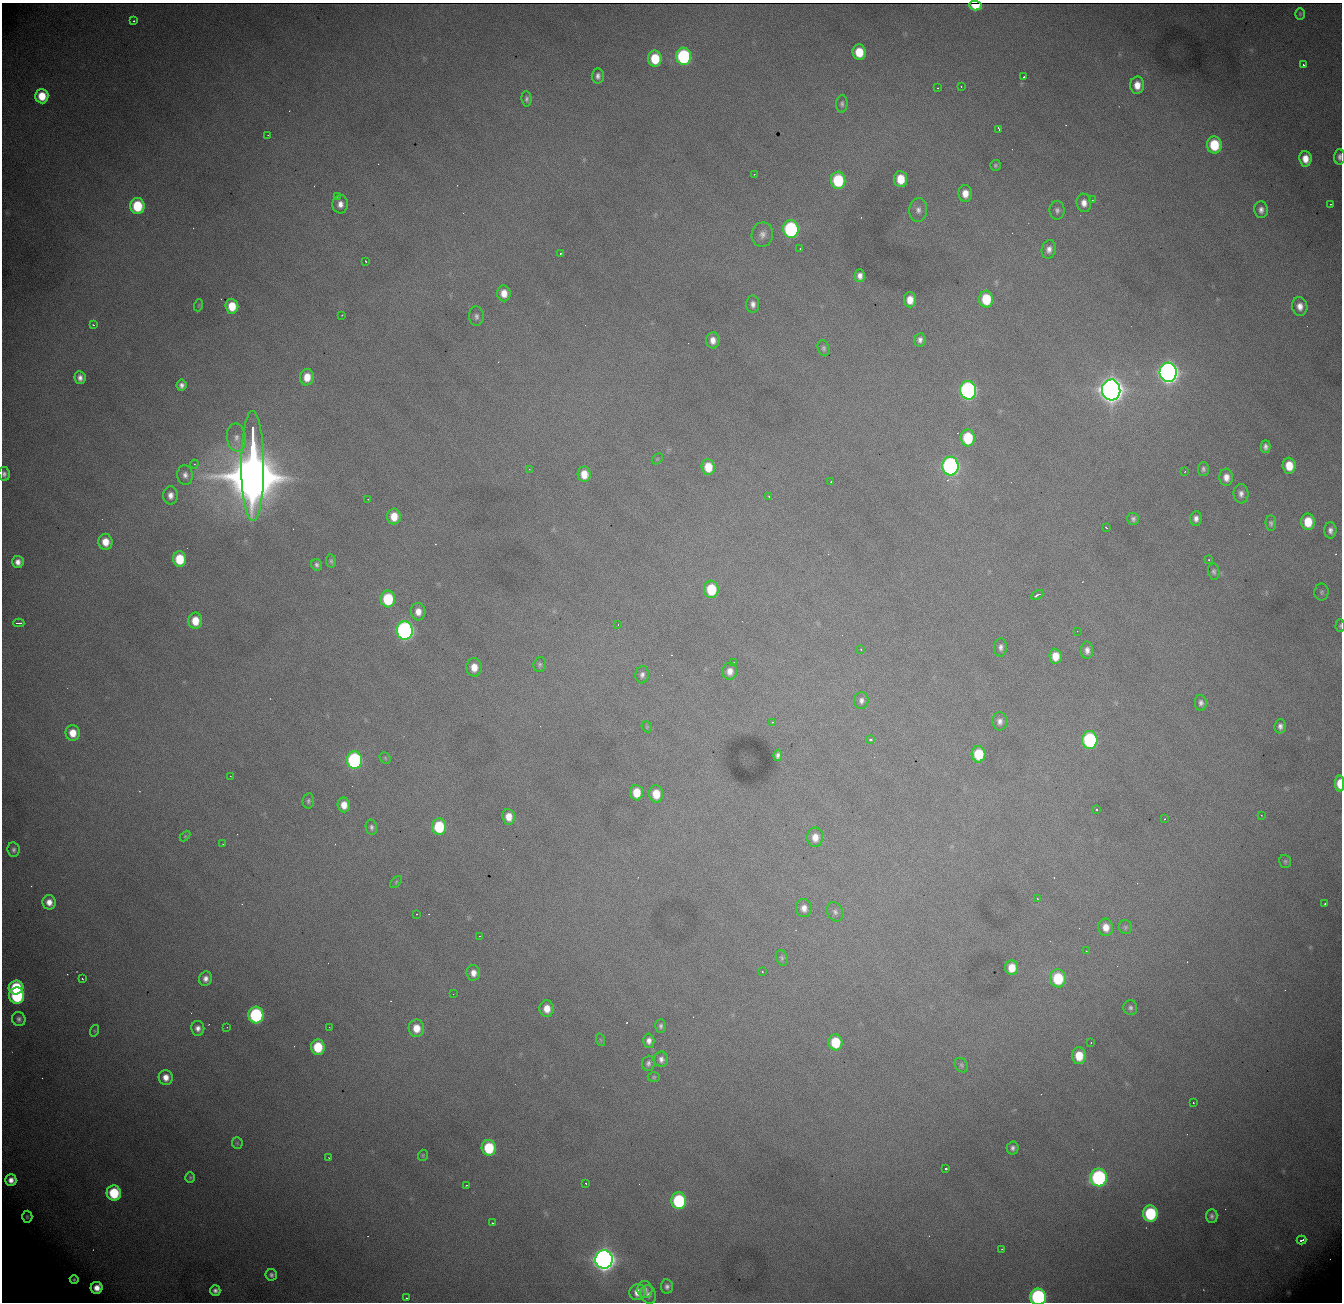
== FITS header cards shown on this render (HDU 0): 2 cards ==
NAXIS1  = 1340
NAXIS2  = 1300

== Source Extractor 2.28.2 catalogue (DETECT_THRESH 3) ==
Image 1340 x 1300 px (HDU 0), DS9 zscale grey, 1 PNG px = 1 image px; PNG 1344 x 1304 px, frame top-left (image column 1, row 1300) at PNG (2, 3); each listed source drawn as its Kron ellipse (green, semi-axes under 4 px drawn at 4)
Background 1850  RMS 22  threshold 66.6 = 3 sigma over >= 5 px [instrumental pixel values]
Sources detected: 218; all 218 listed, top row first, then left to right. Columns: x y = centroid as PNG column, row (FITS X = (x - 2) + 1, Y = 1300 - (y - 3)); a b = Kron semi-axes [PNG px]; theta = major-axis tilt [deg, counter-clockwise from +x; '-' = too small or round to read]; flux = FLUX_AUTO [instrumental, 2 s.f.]
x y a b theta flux
975 6 6 4 -5 2.0e+04
1300 14 6 5 - 2.3e+03
134 21 3 3 - 2.2e+03
859 52 8 6 -83 4.0e+04
684 56 9 7 -83 2.2e+05
655 59 8 7 - 5.7e+04
1303 65 3 3 - 3.2e+03
598 76 7 6 - 6.4e+03
1023 77 3 2 - 1.8e+03
1137 85 8 7 - 1.8e+04
961 87 2 2 - 1.3e+03
937 88 2 2 - 1.2e+03
42 96 7 6 - 3.5e+04
527 99 8 5 -86 4.0e+03
842 104 9 5 86 4.1e+03
999 129 4 2 - 2.2e+03
268 135 3 3 - 1.3e+03
1214 145 8 7 - 6.9e+04
1339 157 8 5 88 5.7e+03
1305 159 8 6 -85 1.9e+04
995 165 5 5 - 2.8e+03
754 174 2 2 - 8.1e+02
901 179 8 6 -84 3.7e+04
838 180 9 7 -84 1.0e+05
965 194 8 7 - 1.6e+04
337 196 3 3 - 1.8e+03
1092 200 3 3 - 1.3e+03
1084 203 9 7 -83 1.3e+04
340 204 9 7 86 1.1e+04
1331 204 3 2 - 4.0e+03
137 206 8 7 - 7.2e+04
918 210 12 9 87 9.2e+03
1057 210 9 7 89 5.9e+03
1261 210 8 6 -85 8.0e+03
791 229 9 7 -84 2.4e+05
762 234 12 10 80 1.1e+04
800 249 2 2 - 1.0e+03
1049 249 9 7 76 9.3e+03
560 253 3 2 - 1.4e+03
366 261 3 2 - 1.0e+03
860 276 6 5 - 8.2e+03
504 293 8 6 -84 1.7e+04
986 299 8 7 - 5.9e+04
910 300 7 6 - 1.8e+04
753 304 9 6 -87 7.6e+03
199 305 6 4 71 1.7e+03
232 306 7 6 - 3.5e+04
1300 306 9 7 -80 1.3e+04
342 315 3 2 - 1.1e+03
476 316 10 7 -88 6.0e+03
93 325 4 3 - 1.4e+03
713 340 8 6 -87 1.2e+04
920 340 7 5 81 6.5e+03
824 348 8 5 -73 3.9e+03
1168 372 10 8 -84 1.4e+06
307 377 8 7 - 2.3e+04
80 378 6 5 - 8.1e+03
181 385 5 5 - 6.2e+03
968 390 9 8 - 5.4e+05
1111 390 10 9 - 2.4e+06
236 437 14 9 -83 1.4e+04
968 438 8 7 - 7.5e+04
1265 447 6 5 - 5.8e+03
657 459 6 4 45 2.0e+03
194 464 4 4 - 1.5e+03
253 466 55 11 -90 2.0e+07
950 466 9 8 - 5.6e+05
1289 466 8 6 -85 3.1e+04
708 467 8 6 -86 3.2e+04
529 469 3 2 - 8.4e+02
1203 469 7 5 88 3.9e+03
1185 471 2 2 - 8.5e+02
4 474 7 5 -79 5.1e+03
584 474 7 6 - 2.3e+04
185 475 10 8 -84 8.1e+03
1226 477 8 7 - 1.2e+04
831 481 2 2 - 1.0e+03
1241 494 10 7 -86 7.8e+03
170 495 9 7 90 1.1e+04
769 497 3 3 - 1.1e+03
368 499 2 2 - 3.3e+03
394 516 8 7 - 2.6e+04
1133 519 6 6 - 4.4e+03
1196 519 7 5 85 7.8e+03
1308 522 8 7 - 3.8e+04
1271 523 8 5 -85 4.0e+03
1106 528 3 2 - 1.7e+03
1330 530 8 6 -89 7.4e+03
105 542 8 7 - 2.2e+04
179 559 8 6 -87 5.1e+04
1209 560 2 2 - 1.0e+03
331 561 7 5 -81 3.0e+03
18 562 6 5 - 9.4e+03
317 565 6 5 - 4.1e+03
1214 572 8 5 -81 3.9e+03
711 589 8 7 - 6.2e+04
1322 592 8 7 - 3.6e+03
1037 595 6 2 28 3.7e+03
388 599 8 7 - 8.4e+04
418 612 9 7 -87 1.5e+04
195 621 8 7 - 2.9e+04
19 623 5 2 - 3.8e+03
618 625 3 2 - 1.4e+03
1340 626 6 4 88 2.2e+03
405 630 9 8 - 6.4e+05
1077 631 2 2 - 7.0e+02
1001 647 9 6 87 6.2e+03
861 649 3 3 - 1.1e+03
1087 650 9 6 -89 7.8e+03
1055 656 7 6 - 2.3e+04
733 663 3 3 - 2.5e+03
540 665 7 6 - 3.5e+03
474 667 9 7 88 2.0e+04
730 671 8 7 - 1.2e+04
642 675 8 6 82 6.2e+03
861 700 8 7 - 6.4e+03
1201 703 8 6 -88 5.3e+03
1000 721 9 7 -86 7.7e+03
772 722 4 4 - 1.4e+03
1280 726 7 5 87 6.2e+03
647 727 6 4 -46 1.9e+03
73 733 8 7 - 2.4e+04
870 740 4 3 - 2.4e+03
1090 740 9 7 -86 2.1e+05
978 754 8 7 - 5.8e+04
778 755 6 4 80 5.0e+03
385 758 6 5 - 2.3e+03
354 760 8 7 - 2.8e+05
230 776 2 2 - 1.2e+03
1340 783 8 4 90 2.7e+04
636 793 7 6 - 3.2e+04
656 794 8 7 - 3.0e+04
308 801 7 5 81 3.6e+03
344 805 7 6 - 1.8e+04
1096 810 3 3 - 3.8e+03
1261 815 3 2 - 1.8e+03
509 817 8 6 -84 1.8e+04
1164 819 2 2 - 9.7e+02
371 827 7 5 -80 4.4e+03
439 827 8 7 - 8.3e+04
185 836 6 4 45 1.9e+03
815 837 10 8 89 1.6e+04
223 844 2 2 - 7.4e+02
13 850 7 6 - 4.8e+03
1285 861 6 6 - 2.9e+03
396 882 7 4 46 2.4e+03
1037 898 2 2 - 1.3e+03
49 902 7 6 - 1.3e+04
1325 904 3 2 - 1.9e+03
804 908 9 8 - 1.2e+04
835 912 10 7 -64 5.9e+03
417 914 2 2 - 8.8e+02
1106 927 9 7 -80 1.7e+04
1125 927 7 6 - 3.3e+03
480 936 2 2 - 8.4e+02
1086 951 3 2 - 1.4e+03
782 958 8 5 -70 3.2e+03
1012 968 7 6 - 2.7e+04
762 971 2 2 - 1.2e+03
473 973 8 7 - 1.1e+04
1058 978 9 8 - 7.3e+04
82 979 3 2 - 1.2e+03
206 979 7 6 - 8.2e+03
16 988 7 7 - 8.7e+04
453 994 2 2 - 5.9e+02
17 996 8 7 - 1.6e+05
1130 1008 7 7 - 4.7e+03
547 1009 8 7 - 2.0e+04
256 1015 8 7 - 2.1e+05
19 1019 7 6 - 5.4e+03
661 1026 7 5 88 4.0e+03
227 1027 2 2 - 1.4e+03
329 1027 2 2 - 8.5e+02
198 1028 7 6 - 8.2e+03
416 1028 8 7 - 2.4e+04
94 1031 6 4 72 1.6e+03
601 1040 6 4 -70 2.0e+03
649 1041 7 6 - 7.9e+03
835 1042 8 7 - 5.8e+04
1091 1043 3 2 - 1.5e+03
318 1047 8 7 - 5.7e+04
1079 1056 8 7 - 3.4e+04
661 1059 8 7 - 6.6e+03
648 1063 7 6 - 4.5e+03
961 1065 8 6 -52 3.2e+03
166 1077 7 7 - 1.4e+04
654 1077 6 5 - 2.1e+03
1193 1103 3 2 - 2.0e+03
237 1143 6 5 - 2.4e+03
489 1148 8 7 - 7.9e+04
1013 1148 6 6 - 5.4e+03
423 1155 5 5 - 2.3e+03
329 1158 3 3 - 1.4e+03
946 1169 3 3 - 6.0e+03
190 1177 5 4 - 2.4e+03
1098 1177 9 8 - 3.1e+05
11 1180 6 5 - 1.0e+04
586 1183 3 2 - 1.6e+03
467 1185 3 2 - 1.8e+03
114 1193 8 7 - 7.9e+04
679 1201 8 7 - 1.6e+05
1150 1213 8 7 - 1.2e+05
1212 1216 7 5 -90 5.2e+03
27 1217 6 5 - 2.8e+03
493 1223 3 2 - 1.5e+03
1302 1240 5 3 - 6.0e+03
1002 1249 3 2 - 1.7e+03
604 1259 9 8 - 1.7e+06
271 1275 6 6 - 4.6e+03
74 1279 4 4 - 3.4e+03
667 1286 7 6 - 5.6e+03
97 1288 6 6 - 1.4e+04
645 1290 8 7 - 6.3e+03
215 1291 5 5 - 6.2e+03
637 1292 8 8 - 1.7e+04
648 1294 9 7 -65 6.6e+03
1038 1297 8 8 - 3.4e+05
406 1298 3 2 - 1.4e+03
At the frame edge (FLAGS 8, measured only in part): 5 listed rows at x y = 1339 157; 4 474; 1340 626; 1340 783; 1038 1297